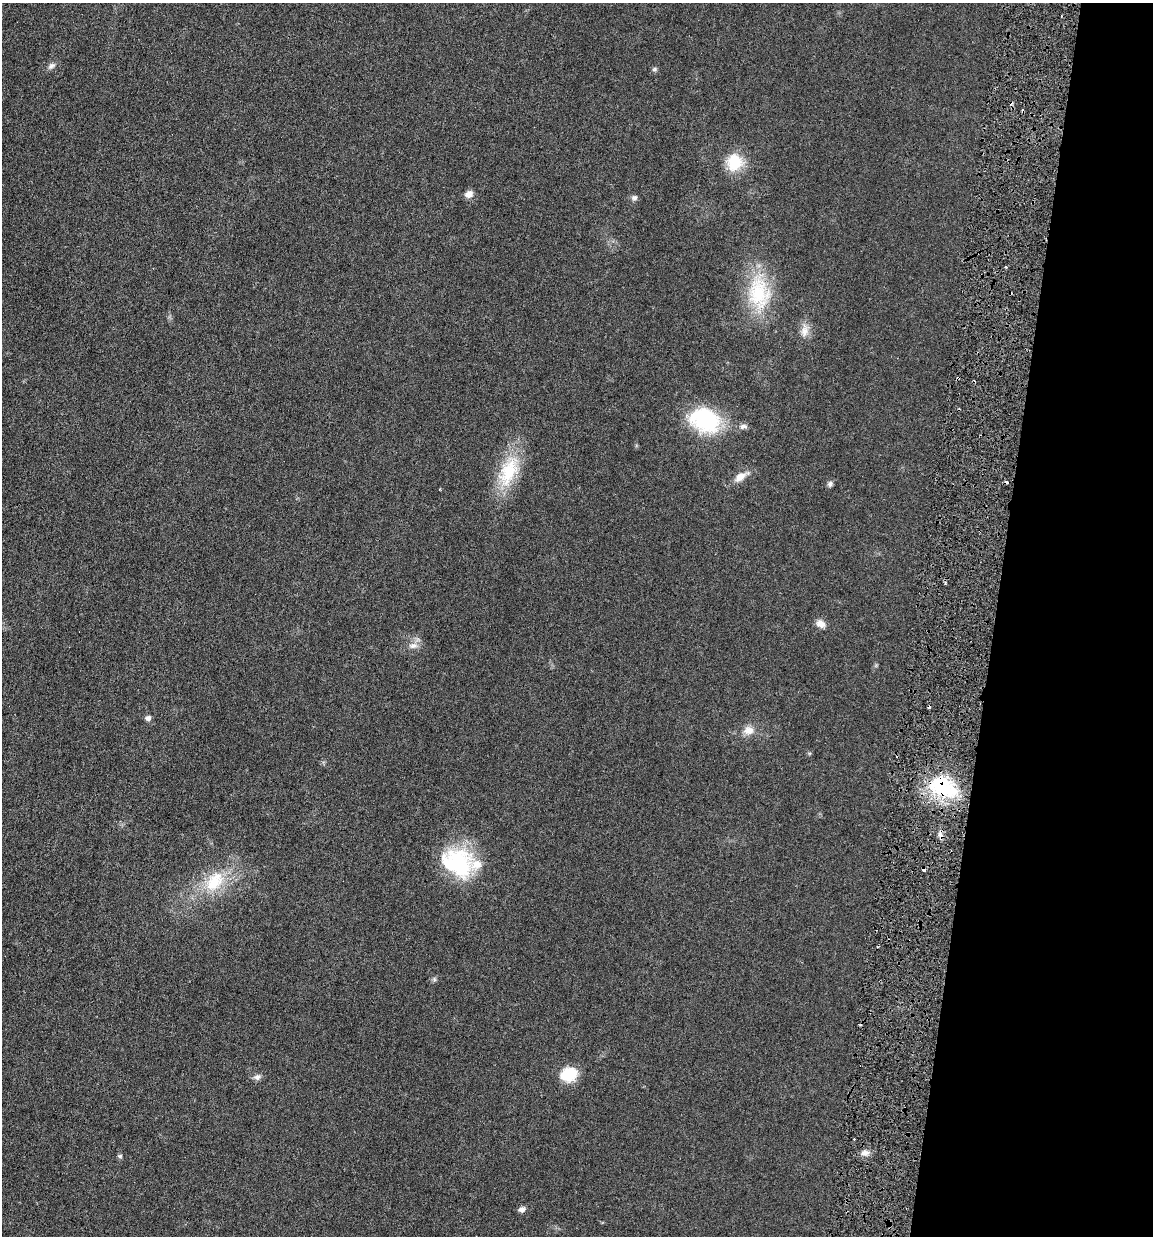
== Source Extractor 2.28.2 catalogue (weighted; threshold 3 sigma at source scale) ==
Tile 8 of 4 x 4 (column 4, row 2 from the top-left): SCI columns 3678-4828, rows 2488-3721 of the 4951 x 5000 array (HDU 1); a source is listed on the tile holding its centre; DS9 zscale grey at full resolution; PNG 1155 x 1238 px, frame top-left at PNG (2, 3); no overlay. Shown black and unused: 14% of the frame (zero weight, under 3 of 6 exposures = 1% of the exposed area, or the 3 px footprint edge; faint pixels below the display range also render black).
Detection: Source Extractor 2.28.2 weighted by HDU 2 'WHT'; one run over the whole footprint, this tile lists its part. Background 0.0394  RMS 0.0043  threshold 0.0178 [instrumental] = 3 sigma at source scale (4.09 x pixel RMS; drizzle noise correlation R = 1.36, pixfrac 0.8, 0.05/0.05 arcsec/px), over >= 5 px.
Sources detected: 33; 1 inside a brighter object's white glare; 6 cosmic-ray / hot-pixel residue — not listed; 1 inside a brighter listed object's ellipse — not listed separately; the other 25 listed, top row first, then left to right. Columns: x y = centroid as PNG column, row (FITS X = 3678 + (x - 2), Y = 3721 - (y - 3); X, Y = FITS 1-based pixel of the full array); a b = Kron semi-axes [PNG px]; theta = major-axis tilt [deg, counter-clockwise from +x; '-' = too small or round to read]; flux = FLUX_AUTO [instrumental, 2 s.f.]
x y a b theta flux
51 66 11 6 37 1.4
654 69 6 5 - 0.69
735 162 18 16 77 13
469 194 9 8 - 2.4
634 198 8 7 - 1.1
759 293 46 31 -81 25
804 331 17 9 78 3.4
958 378 4 3 - 0.42
705 420 32 24 -22 34
743 426 10 6 7 1.4
509 471 47 21 67 19
740 477 17 9 39 3.6
830 484 7 6 - 1.1
821 624 12 9 -30 2.6
413 646 14 8 7 2.5
148 718 7 6 - 1.2
748 730 14 11 5 3.8
943 787 42 25 -29 28
460 862 45 28 -63 30
214 882 35 21 50 17
569 1074 16 13 15 13
257 1077 10 8 -7 1.5
865 1153 10 7 5 1.9
120 1156 6 5 - 0.65
522 1209 9 6 15 1.3
Overlapping masked pixels (flux is a lower limit): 2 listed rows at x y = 958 378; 943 787